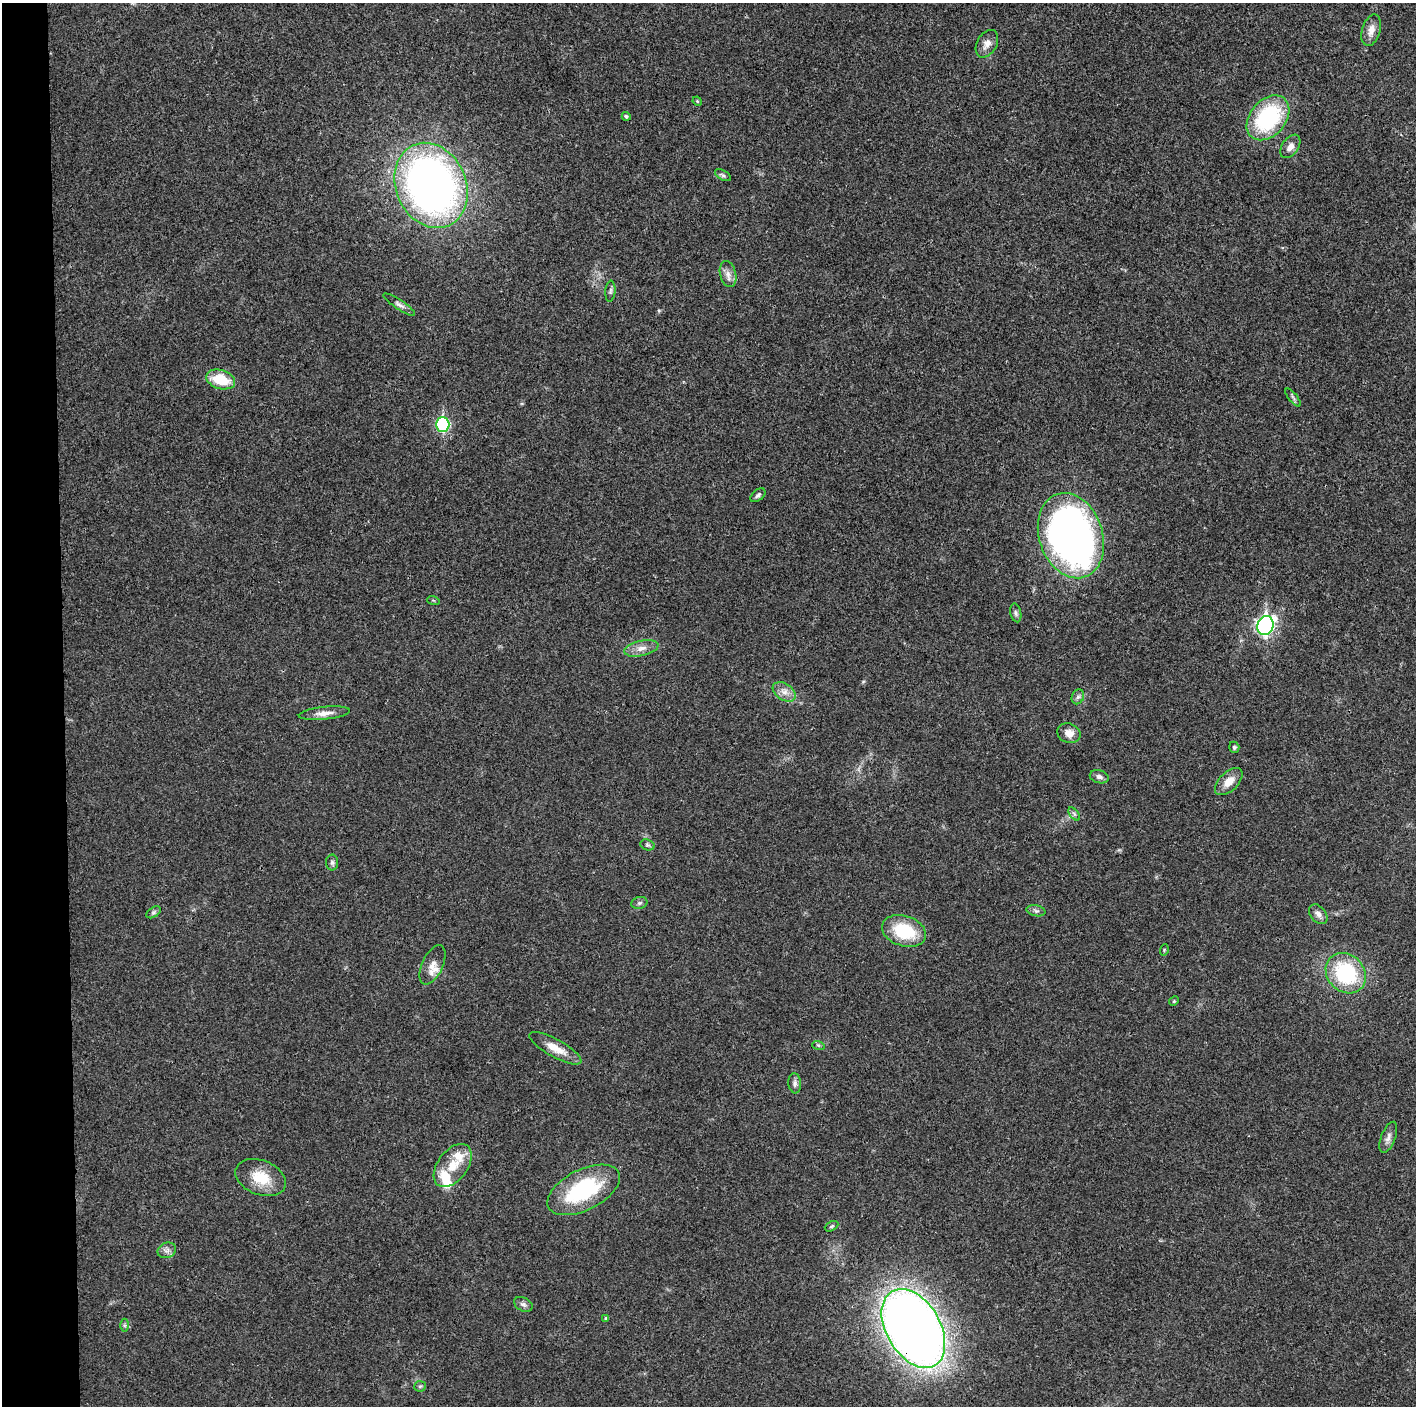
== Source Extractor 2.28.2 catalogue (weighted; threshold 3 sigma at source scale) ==
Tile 4 of 3 x 3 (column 1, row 2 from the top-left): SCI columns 1-1414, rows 1411-2814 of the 4244 x 4222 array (HDU 1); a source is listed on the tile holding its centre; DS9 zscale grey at full resolution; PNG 1418 x 1408 px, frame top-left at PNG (2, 3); each listed source drawn as its Kron ellipse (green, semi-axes under 4 px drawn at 4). Shown black and unused: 4% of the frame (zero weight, under 3 of 4 exposures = <1% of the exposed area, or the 3 px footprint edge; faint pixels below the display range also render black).
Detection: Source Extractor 2.28.2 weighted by HDU 2 'WHT'; one run over the whole footprint, this tile lists its part. Background 0.0193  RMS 0.0039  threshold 0.0177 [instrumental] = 3 sigma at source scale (4.5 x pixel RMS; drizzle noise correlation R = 1.50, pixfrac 1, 0.05/0.05 arcsec/px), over >= 5 px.
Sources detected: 57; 1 inside a brighter object's white glare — neither listed nor drawn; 3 inside a brighter listed object's ellipse — not listed separately; the other 53 listed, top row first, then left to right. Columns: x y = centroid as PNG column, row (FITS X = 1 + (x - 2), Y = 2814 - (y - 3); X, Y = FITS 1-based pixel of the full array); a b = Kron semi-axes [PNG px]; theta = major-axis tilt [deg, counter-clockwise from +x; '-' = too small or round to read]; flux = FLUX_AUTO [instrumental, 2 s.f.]
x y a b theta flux
1371 30 16 9 73 3.4
987 44 15 10 61 3.1
697 101 5 4 - 0.42
626 116 4 4 - 0.84
1268 118 25 18 49 40
1290 146 13 8 54 2.7
723 175 9 4 -30 0.89
431 185 44 35 -65 230
728 274 13 8 -77 2.5
610 291 10 5 85 0.99
399 305 18 5 -34 1.6
221 379 15 9 -17 12
1293 398 11 3 -50 0.76
443 424 7 6 - 41
758 495 8 5 39 0.95
1071 536 44 31 -71 230
433 600 6 4 -19 0.49
1016 613 9 5 -77 1
1265 626 9 8 - 120
641 648 17 7 13 3.3
784 692 12 8 -34 2.8
1078 697 8 6 67 1.1
324 713 25 6 6 3.2
1069 733 12 9 -19 3.6
1234 747 5 5 - 0.64
1099 777 9 6 -15 1.5
1229 782 17 9 44 4.6
1074 814 8 4 -53 0.78
647 845 7 5 -19 0.74
332 862 8 6 90 0.98
639 903 8 6 17 0.9
1036 911 9 5 -14 1.1
154 912 8 5 31 0.79
1318 914 11 7 -50 1.8
904 931 23 15 -18 19
1164 950 6 3 73 0.37
433 965 21 10 65 3.9
1346 973 22 18 -46 31
1174 1001 5 4 - 0.45
818 1045 6 4 -18 0.61
555 1048 29 9 -29 6
795 1083 10 6 -84 1.3
1388 1137 16 7 69 2.1
453 1165 24 15 53 8.5
261 1178 26 17 -21 11
584 1190 39 20 27 38
831 1226 7 4 28 0.65
167 1250 9 7 23 1.6
523 1304 10 6 -28 1.3
606 1318 4 4 - 0.65
124 1325 6 4 90 0.62
913 1328 43 27 -60 510
420 1386 6 5 - 0.67
Overlapping masked pixels (flux is a lower limit): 1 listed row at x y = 913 1328